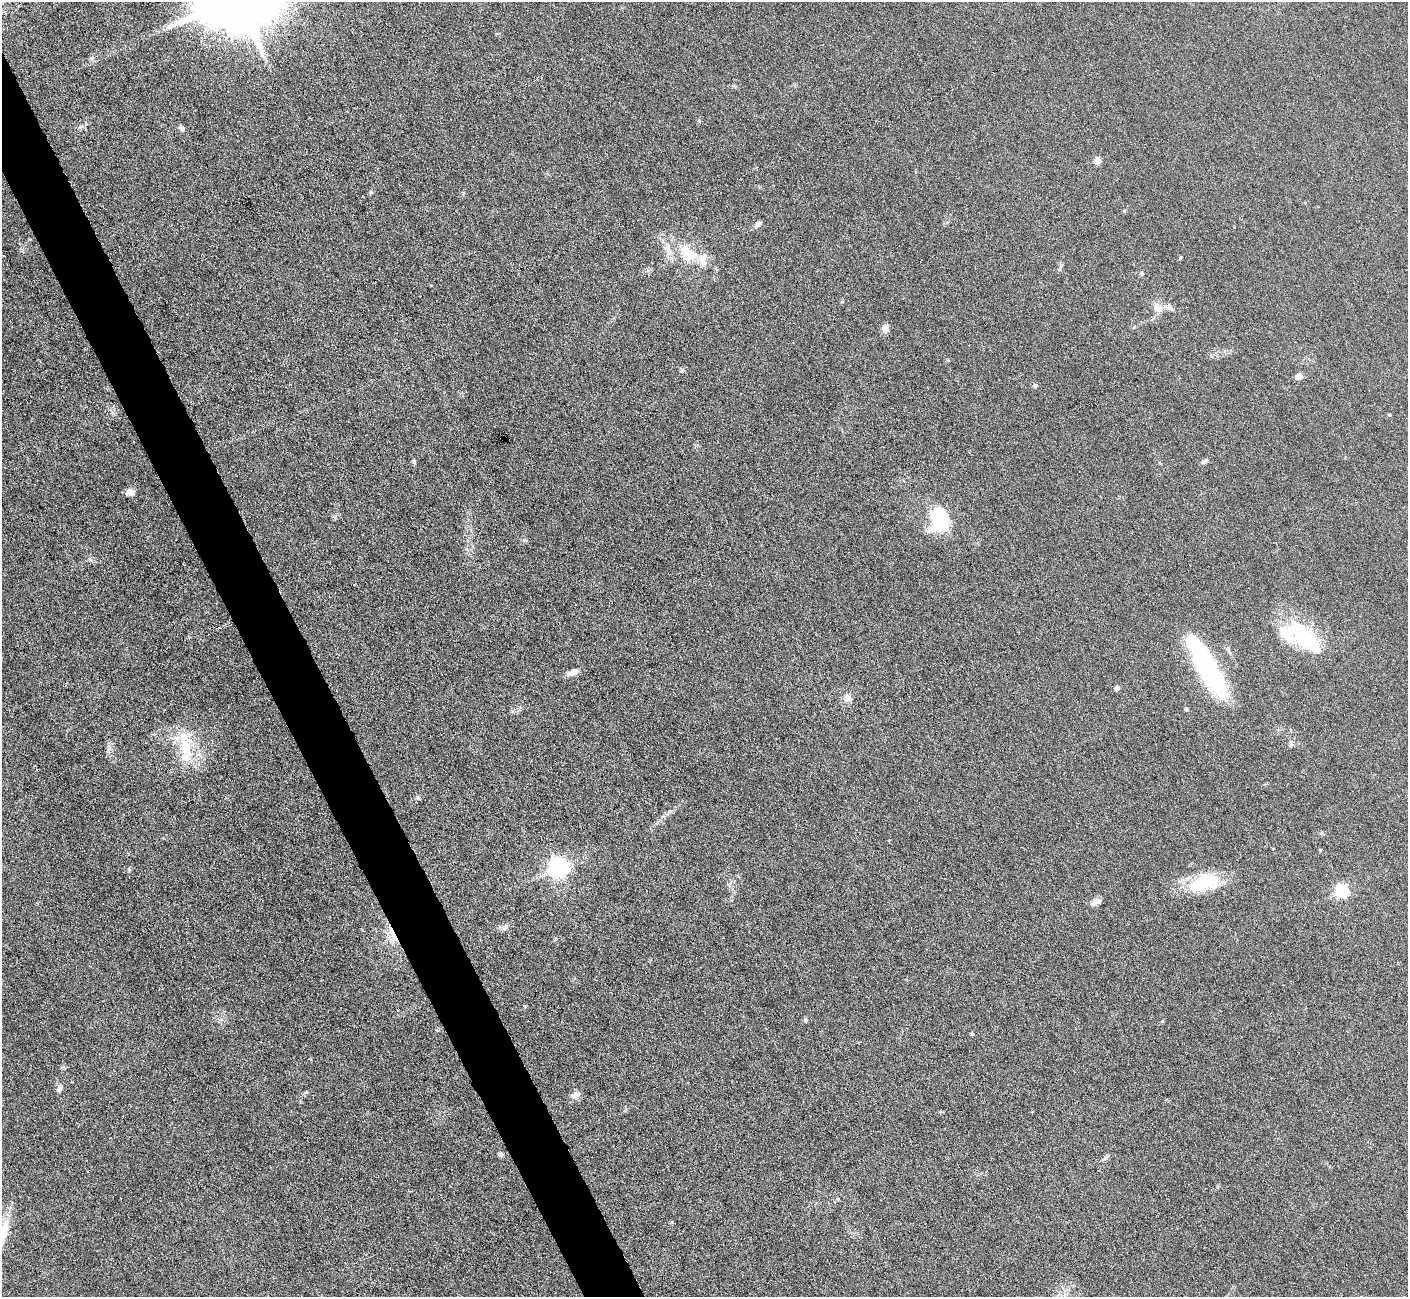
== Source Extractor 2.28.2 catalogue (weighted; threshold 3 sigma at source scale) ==
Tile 11 of 4 x 4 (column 3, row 3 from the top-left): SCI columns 2815-4220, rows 1579-2873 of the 5627 x 5613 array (HDU 1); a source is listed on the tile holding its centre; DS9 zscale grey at full resolution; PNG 1410 x 1299 px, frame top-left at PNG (2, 2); no overlay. Shown black and unused: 4% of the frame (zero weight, under 3 of 6 exposures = <1% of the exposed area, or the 3 px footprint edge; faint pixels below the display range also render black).
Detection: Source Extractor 2.28.2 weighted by HDU 2 'WHT'; one run over the whole footprint, this tile lists its part. Background 0.109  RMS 0.0089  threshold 0.0365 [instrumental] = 3 sigma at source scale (4.09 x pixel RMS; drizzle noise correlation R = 1.36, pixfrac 0.8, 0.05/0.05 arcsec/px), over >= 5 px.
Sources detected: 47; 1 inside a brighter object's white glare — not listed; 3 inside a brighter listed object's ellipse — not listed separately; the other 43 listed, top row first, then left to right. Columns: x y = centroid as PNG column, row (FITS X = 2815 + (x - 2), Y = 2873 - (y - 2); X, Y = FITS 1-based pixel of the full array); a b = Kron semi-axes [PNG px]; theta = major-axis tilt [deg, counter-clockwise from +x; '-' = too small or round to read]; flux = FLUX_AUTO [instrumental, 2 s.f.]
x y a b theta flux
167 27 9 3 45 1.8
92 58 6 4 50 1.5
181 128 7 6 - 3
1097 161 5 4 - 14
758 224 9 6 44 2.7
688 254 31 18 -47 28
1060 268 11 3 81 1.7
1142 273 5 5 - 1.6
1157 307 16 9 -52 7.2
1170 308 9 6 -59 2.8
885 328 9 7 -77 4.8
1299 376 5 4 - 14
1035 386 5 5 - 2.4
1390 415 5 3 - 0.74
414 461 7 4 -81 1.4
1204 461 8 5 15 2.1
130 492 9 8 - 4.8
940 520 26 19 84 48
1304 636 53 22 -42 65
574 672 12 7 21 6.2
1210 675 59 20 -56 93
1117 688 6 5 - 2.5
848 698 11 10 - 5.4
1186 709 5 4 - 1.6
1291 744 11 5 89 2.4
185 745 36 14 -82 34
418 798 6 5 - 1.5
1322 833 6 5 - 1.4
559 867 7 7 - 450
1204 882 45 19 19 40
1342 891 6 6 - 140
1096 902 15 7 25 4.3
505 927 11 7 21 3.4
392 932 16 8 -65 10
805 1020 7 4 -83 1.5
972 1034 5 4 - 1
59 1089 10 6 66 3
306 1092 6 4 18 1.2
575 1095 15 8 22 4.9
500 1155 6 5 - 2.1
1106 1157 11 5 43 2.1
838 1199 5 3 - 0.87
1065 1295 7 4 89 2.1
Overlapping masked pixels (flux is a lower limit): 1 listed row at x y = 392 932
Unlisted compact peaks at least as high as the median listed source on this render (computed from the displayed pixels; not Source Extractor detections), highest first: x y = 682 370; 1180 258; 129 869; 524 540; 1124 211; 371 192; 63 1067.